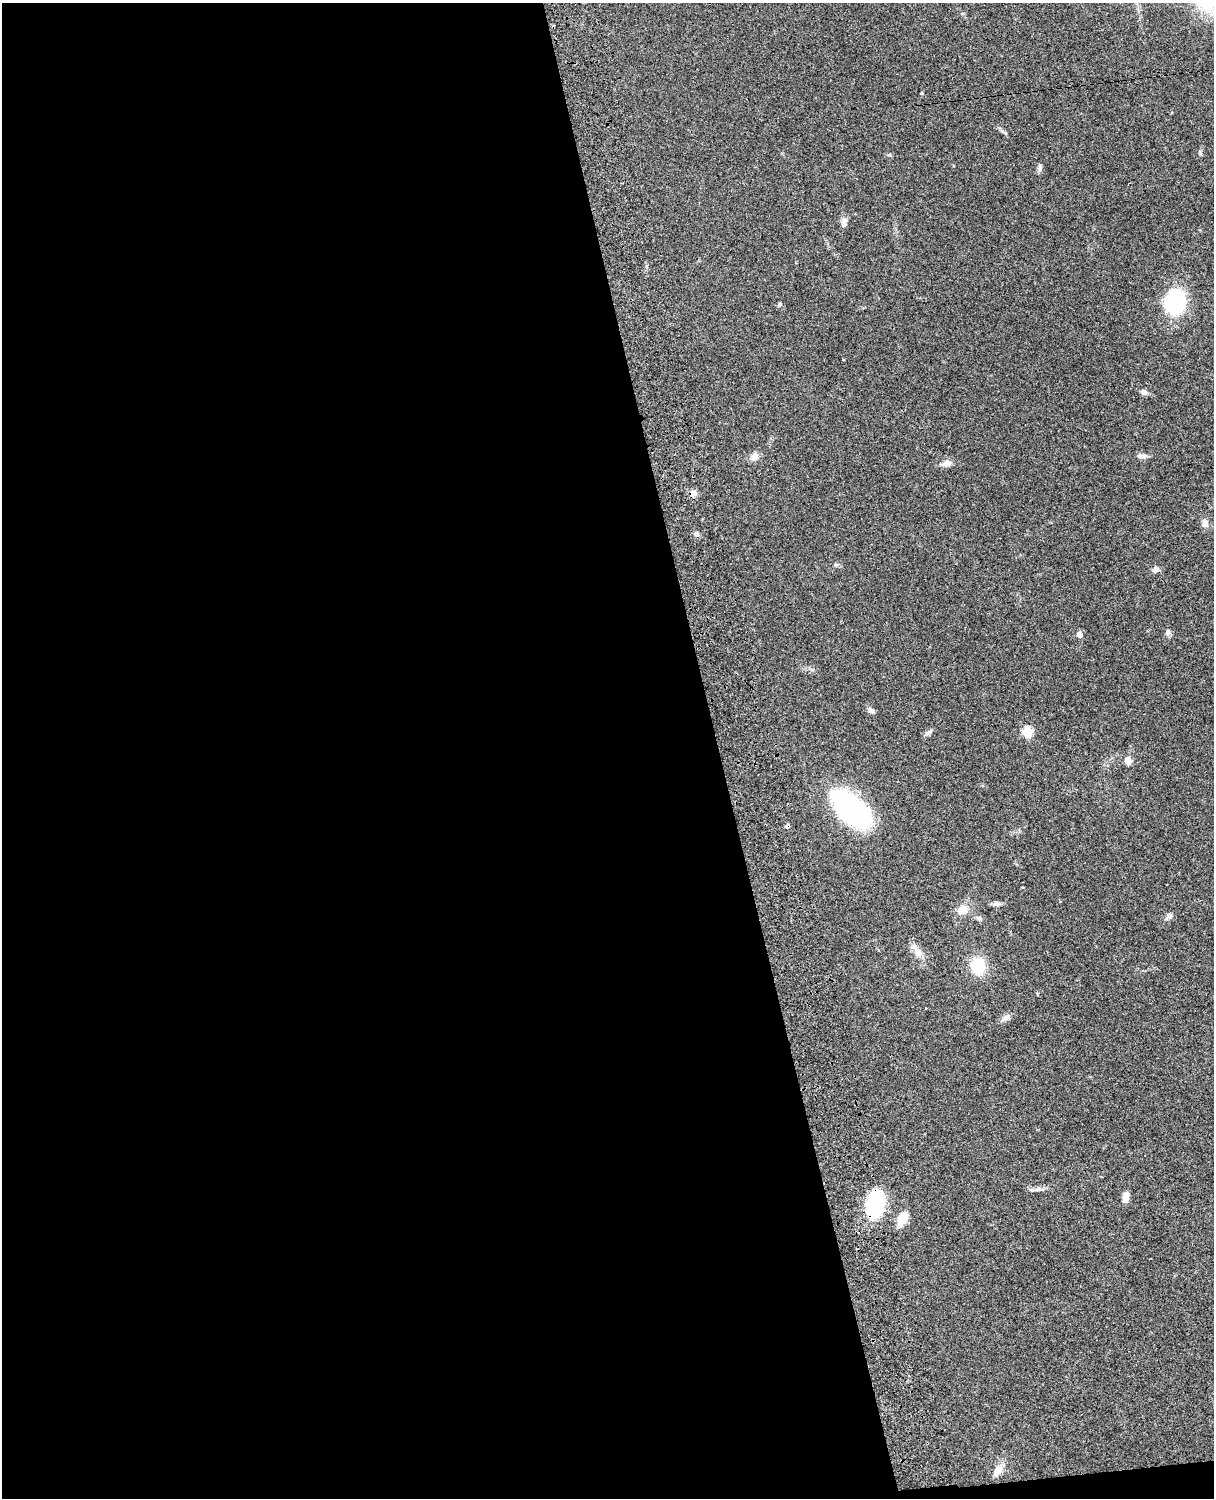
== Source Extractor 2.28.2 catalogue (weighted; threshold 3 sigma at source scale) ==
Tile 9 of 4 x 3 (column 1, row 3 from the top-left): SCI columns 121-1332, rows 276-1771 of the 5089 x 4926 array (HDU 1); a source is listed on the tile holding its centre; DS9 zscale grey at full resolution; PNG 1216 x 1500 px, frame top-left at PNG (2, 3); no overlay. Shown black and unused: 60% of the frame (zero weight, under 3 of 4 exposures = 6% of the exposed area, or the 3 px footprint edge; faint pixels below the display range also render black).
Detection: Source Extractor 2.28.2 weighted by HDU 2 'WHT'; one run over the whole footprint, this tile lists its part. Background 0.0742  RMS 0.0058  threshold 0.0259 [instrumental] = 3 sigma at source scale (4.5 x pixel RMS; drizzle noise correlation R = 1.50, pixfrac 1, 0.05/0.05 arcsec/px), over >= 5 px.
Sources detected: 36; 1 cosmic-ray / hot-pixel residue — not listed; the other 35 listed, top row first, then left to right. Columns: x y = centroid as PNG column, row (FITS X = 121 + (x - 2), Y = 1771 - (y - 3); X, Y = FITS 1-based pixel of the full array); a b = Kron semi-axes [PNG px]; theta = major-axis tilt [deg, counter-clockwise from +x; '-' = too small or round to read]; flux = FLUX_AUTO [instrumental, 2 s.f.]
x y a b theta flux
921 93 4 3 - 0.53
1200 153 7 5 -72 0.99
889 155 5 5 - 0.78
1040 168 10 5 83 1.8
844 222 14 7 75 2.6
1175 302 27 22 89 47
779 305 6 5 - 1
1144 392 8 6 -24 2.1
754 456 11 9 48 3.6
1142 456 14 6 -2 2.3
946 463 13 8 10 3.6
693 493 9 8 - 2.9
1205 523 11 9 -80 3
696 534 8 5 -11 1.5
836 565 6 5 - 0.93
1156 569 7 6 - 2.4
1168 632 8 6 -88 1.7
1079 635 6 5 - 3
871 710 10 6 -37 2.1
929 732 11 4 40 1.5
1027 732 5 5 - 35
1128 761 7 6 - 5.6
850 809 42 21 -42 110
996 904 10 6 3 1.9
962 910 16 12 39 6.3
1169 916 9 7 -75 1.8
979 918 8 5 -19 1.3
918 952 21 9 -61 5.4
978 966 16 13 -80 20
1005 1018 15 6 34 2.7
1038 1189 12 6 7 2.2
1125 1198 11 6 80 4.5
875 1205 22 14 83 58
902 1218 16 9 63 9.4
998 1471 17 9 55 5.6
Overlapping masked pixels (flux is a lower limit): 1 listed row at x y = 875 1205